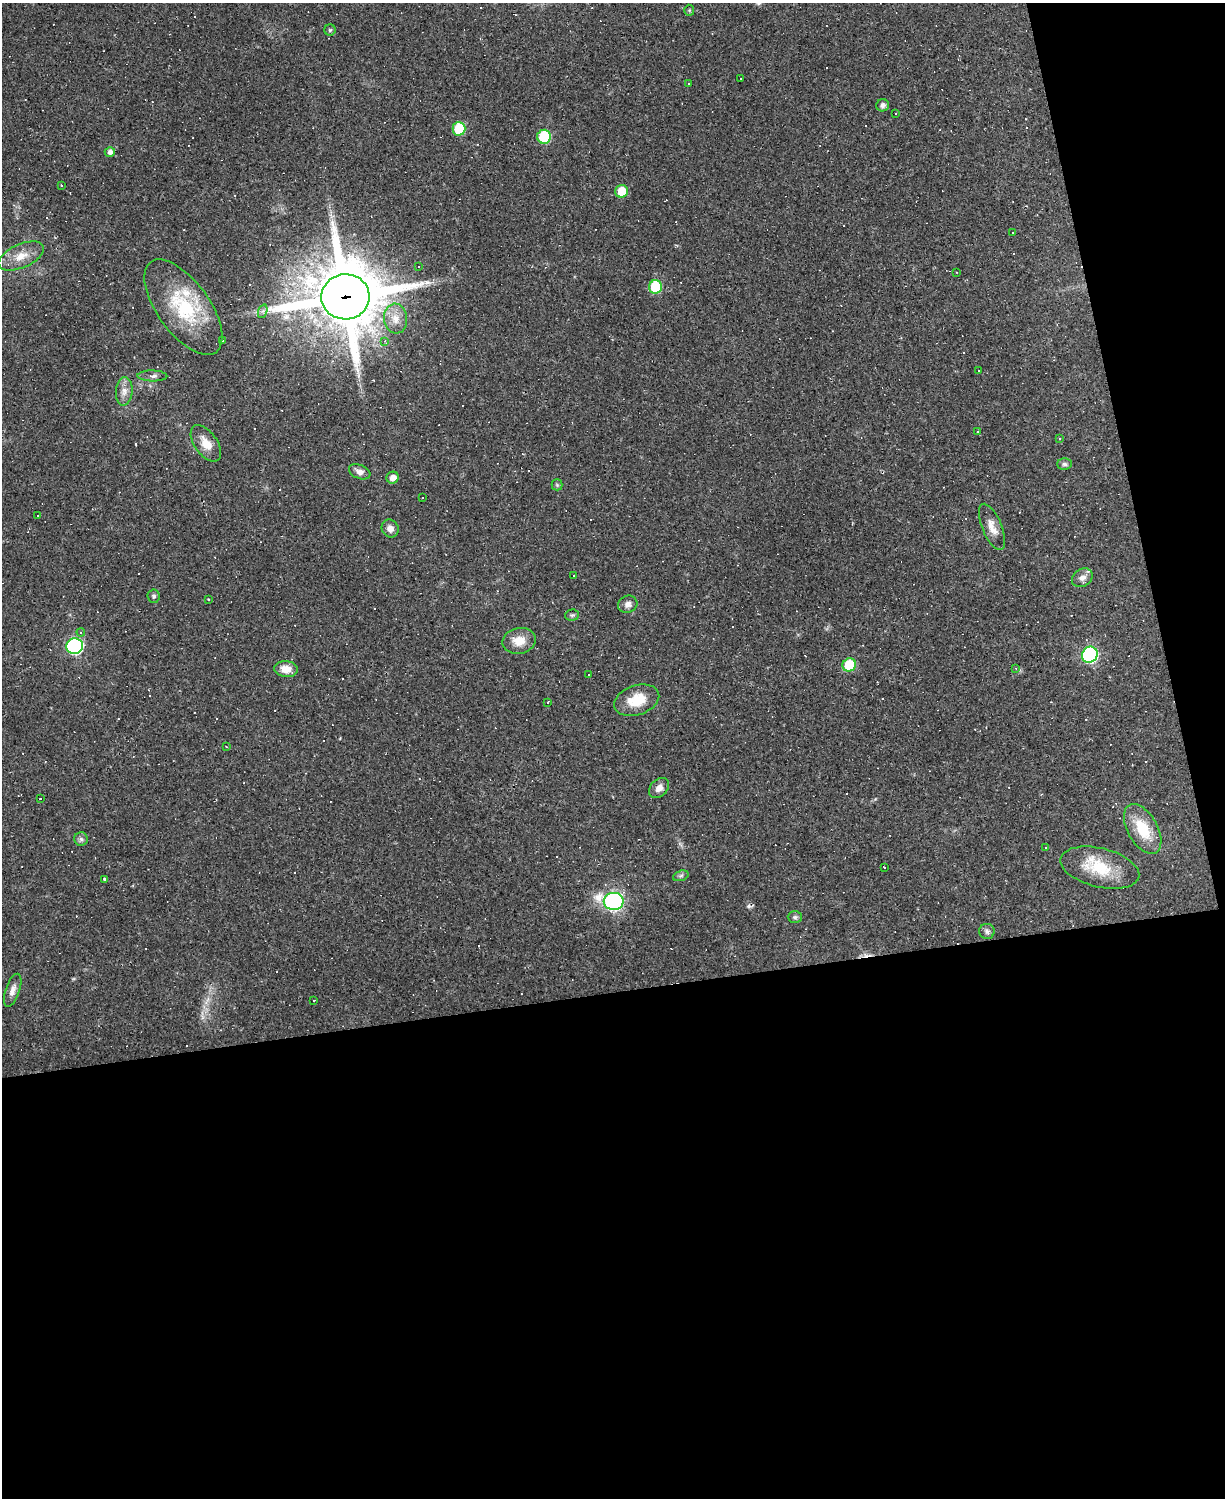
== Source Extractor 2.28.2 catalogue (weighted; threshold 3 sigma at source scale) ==
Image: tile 12 of 4 x 3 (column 4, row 3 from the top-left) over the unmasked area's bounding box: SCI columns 3669-4891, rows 136-1631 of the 4891 x 4873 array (HDU 1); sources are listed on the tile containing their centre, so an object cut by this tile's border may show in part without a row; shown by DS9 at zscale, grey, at full resolution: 1 PNG px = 1 image px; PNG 1227 x 1500 px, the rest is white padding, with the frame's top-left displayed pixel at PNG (2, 3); every listed detection drawn as its Kron ellipse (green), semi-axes under 4 PNG px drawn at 4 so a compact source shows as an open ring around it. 39% of this frame is shown black and not used: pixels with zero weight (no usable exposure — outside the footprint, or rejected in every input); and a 3 px margin inside the footprint's outer edge (the drizzle kernel's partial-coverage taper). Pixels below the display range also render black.
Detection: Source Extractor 2.28.2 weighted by HDU 2 'WHT'; one run over the whole footprint, this tile lists its part. Background 0.0798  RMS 0.0068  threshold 0.0307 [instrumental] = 3 sigma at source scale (4.5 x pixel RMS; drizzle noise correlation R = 1.50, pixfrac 1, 0.05/0.05 arcsec/px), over >= 5 px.
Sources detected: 138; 66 cosmic-ray / hot-pixel residue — neither listed nor drawn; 5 inside a brighter listed object's ellipse — not listed separately; the other 67 listed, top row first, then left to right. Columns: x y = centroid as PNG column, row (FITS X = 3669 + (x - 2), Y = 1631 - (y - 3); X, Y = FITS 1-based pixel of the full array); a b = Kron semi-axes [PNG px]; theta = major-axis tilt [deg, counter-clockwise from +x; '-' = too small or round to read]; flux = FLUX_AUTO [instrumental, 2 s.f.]
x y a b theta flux
689 10 5 5 - 0.86
330 30 5 5 - 1.1
741 79 2 2 - 0.61
689 83 3 2 - 0.76
883 105 6 6 - 2.6
895 114 3 2 - 0.67
459 129 7 6 - 35
544 137 7 7 - 49
110 152 5 5 - 2.8
61 185 3 3 - 1.1
621 191 6 6 - 17
1013 233 3 3 - 1.8
21 256 24 11 24 11
418 267 3 3 - 8.1
957 272 3 2 - 0.7
655 287 7 6 - 37
345 297 24 22 5 5800
183 307 56 26 -54 48
263 311 7 4 71 1.6
396 319 15 11 -84 7.9
222 340 3 3 - 3.5
385 341 3 3 - 2.5
978 371 3 2 - 0.46
152 376 15 5 -1 2.6
124 391 14 8 85 4.9
978 431 3 2 - 0.55
1059 438 3 3 - 2.6
206 443 21 11 -55 8.9
1064 464 7 5 -1 1.7
360 472 11 7 -22 3.6
393 478 6 6 - 4.1
557 485 5 5 - 1
422 498 3 2 - 0.86
37 515 3 3 - 6.3
992 527 25 9 -68 7.1
390 528 9 8 - 4.1
573 575 3 3 - 8.4
1082 578 11 8 31 4
154 596 7 6 - 1.5
208 599 3 2 - 0.6
628 604 10 8 24 3.1
572 615 7 5 3 1.4
81 632 4 3 - 1
519 641 16 13 12 9.3
75 646 8 7 - 140
1090 655 8 7 - 140
849 665 7 6 - 30
1016 668 4 4 - 0.97
286 669 12 8 -7 6.8
588 675 3 2 - 0.64
637 700 23 15 19 17
547 702 3 3 - 5.2
226 747 3 2 - 0.51
659 788 11 8 47 4.3
41 799 3 3 - 2.4
1143 829 27 15 -60 22
81 839 7 6 - 1.8
1046 847 3 3 - 1.8
884 867 3 3 - 3.3
1100 868 40 19 -14 28
681 876 8 5 19 1.5
104 879 4 3 - 0.62
614 901 10 8 0 230
795 917 7 6 - 1.5
987 931 7 7 - 2.1
13 990 17 7 71 4.3
314 1000 2 2 - 0.57
Overlapping masked pixels (flux is a lower limit): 1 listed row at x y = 345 297